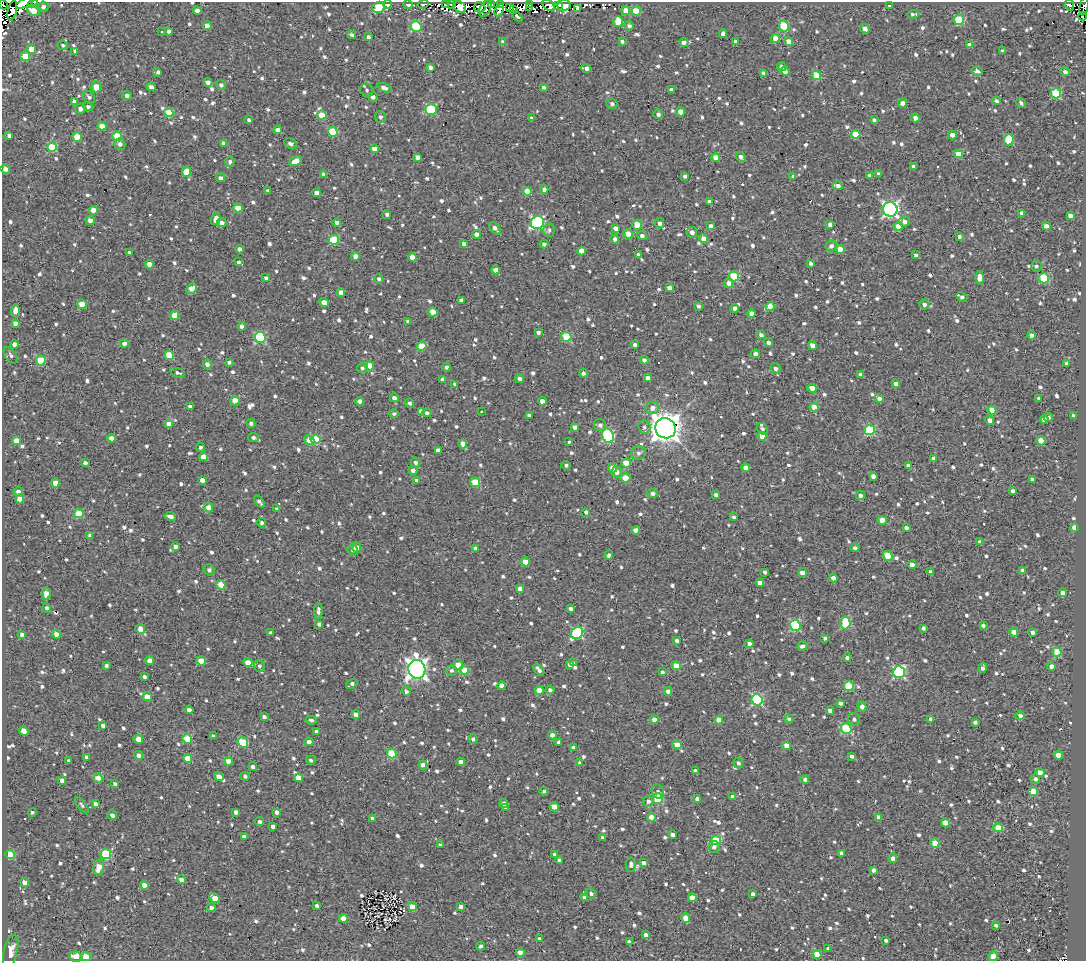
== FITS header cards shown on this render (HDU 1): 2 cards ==
NAXIS1  =                 1084
NAXIS2  =                  959

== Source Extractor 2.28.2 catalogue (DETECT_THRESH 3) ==
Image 1084 x 959 px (HDU 1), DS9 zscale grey, 1 PNG px = 1 image px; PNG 1088 x 963 px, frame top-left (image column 1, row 959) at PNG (2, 2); each listed source drawn as its Kron ellipse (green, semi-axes under 4 px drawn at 4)
Background 1.7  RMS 4.9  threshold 14.6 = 3 sigma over >= 5 px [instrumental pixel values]
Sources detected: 1224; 8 with non-positive FLUX_AUTO (blend fragments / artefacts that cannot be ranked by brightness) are neither listed nor drawn; of the other 1216, the 500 brightest by FLUX_AUTO listed and drawn (716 fainter detections omitted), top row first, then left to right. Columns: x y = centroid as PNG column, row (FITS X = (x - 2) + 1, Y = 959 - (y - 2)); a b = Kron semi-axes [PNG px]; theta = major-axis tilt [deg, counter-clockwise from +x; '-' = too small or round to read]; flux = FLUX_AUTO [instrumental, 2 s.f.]
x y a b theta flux
25 3 10 4 24 110000
33 3 5 3 - 1200
388 4 4 3 - 3400
423 4 5 4 - 830
452 4 3 3 - 910
491 4 3 3 - 3100
500 4 4 3 - 2200
3 5 5 2 - 3400
408 5 4 4 - 3700
445 5 3 3 - 980
530 5 4 3 - 860
549 5 7 4 -40 11000
564 5 7 5 10 23000
1070 5 6 4 -71 2800
558 6 4 2 - 1100
890 6 4 3 - 1200
43 7 5 5 - 1000
379 7 6 5 - 15000
460 7 7 5 -38 25000
480 7 5 5 - 1200
509 7 4 3 - 4800
1084 7 9 3 80 3200
529 8 4 2 - 910
485 9 8 5 63 2700
577 9 4 3 - 830
197 10 4 4 - 1800
499 10 7 3 64 5000
513 10 3 2 - 1200
626 10 4 4 - 4300
12 11 10 4 77 2100
33 11 6 4 -29 7200
636 11 4 4 - 8700
913 14 6 3 2 800
517 16 6 3 -45 860
1082 16 4 3 - 1000
959 20 5 5 - 16000
618 22 5 4 - 7200
207 26 4 4 - 3200
416 26 5 5 - 25000
629 26 5 4 - 900
784 26 6 5 - 15000
865 29 5 4 - 1700
169 31 4 3 - 940
161 32 3 3 - 1000
723 34 4 4 - 2100
352 35 4 3 - 860
368 37 4 3 - 1100
775 38 4 4 - 3900
735 41 4 3 - 1400
789 41 4 4 - 3100
503 42 4 4 - 1600
622 42 3 3 - 770
684 42 4 3 - 1600
63 45 5 4 - 780
970 45 4 4 - 2900
31 49 5 4 - 3600
75 51 4 3 - 1100
1003 51 4 3 - 1200
25 56 5 4 - 6900
430 67 4 3 - 1000
782 67 4 4 - 1600
586 68 5 3 - 1100
785 71 5 4 - 1600
977 71 5 4 - 1200
158 72 4 3 - 820
1065 72 5 4 - 1100
763 73 4 3 - 890
816 75 5 4 - 9300
208 82 4 4 - 2000
221 85 5 4 - 940
96 87 5 5 - 5800
151 87 4 3 - 1600
544 87 3 3 - 840
384 88 7 4 -20 1500
671 89 4 3 - 880
367 90 7 6 - 900
1056 93 5 5 - 20000
127 95 4 4 - 1300
89 97 7 5 -48 960
373 97 5 4 - 1500
74 101 4 3 - 1600
996 101 5 4 - 1100
903 103 4 4 - 2800
1021 103 5 3 - 810
612 104 5 5 - 1100
88 107 5 4 - 1000
80 109 5 5 - 1700
431 109 5 5 - 24000
681 112 4 4 - 4000
169 113 4 4 - 7300
658 114 5 4 - 1000
322 115 5 4 - 7200
380 117 6 5 - 900
532 118 4 3 - 840
915 118 4 4 - 2000
249 120 4 3 - 810
874 120 4 3 - 920
102 126 4 4 - 4200
278 130 4 4 - 2400
333 132 5 5 - 15000
856 134 5 4 - 8200
9 135 4 3 - 980
952 135 4 4 - 2000
117 136 5 4 - 13000
77 137 5 4 - 7900
1009 140 6 5 - 12000
224 143 4 4 - 1400
120 144 5 5 - 1300
291 144 7 4 -26 1100
52 147 5 5 - 17000
374 149 4 4 - 3300
959 154 4 4 - 4900
417 157 4 3 - 1800
716 157 4 4 - 3900
741 157 6 3 -46 2000
295 161 7 4 27 4000
230 162 5 4 - 1100
914 167 4 4 - 1900
5 169 5 4 - 1700
186 172 5 4 - 6500
324 174 4 4 - 1600
878 174 4 3 - 880
870 175 4 3 - 980
685 176 4 3 - 880
793 176 4 3 - 950
220 178 5 4 - 1300
838 186 5 4 - 1500
544 189 4 4 - 1600
268 191 4 3 - 1300
527 191 4 4 - 5900
316 193 4 4 - 1700
709 201 4 4 - 1800
238 208 5 4 - 6900
890 209 7 7 - 84000
93 210 4 4 - 2900
1022 213 4 4 - 1700
387 214 4 3 - 990
1070 216 4 4 - 2200
216 219 7 4 70 1700
90 220 5 4 - 2000
222 222 5 4 - 1500
337 222 4 4 - 1000
905 222 5 5 - 1400
537 223 7 6 - 51000
660 223 5 4 - 1100
830 224 4 4 - 1600
637 225 5 4 - 7100
711 226 4 4 - 1400
898 226 4 4 - 3500
1046 226 4 4 - 2300
495 228 7 4 -48 1600
616 228 4 4 - 2100
549 230 7 5 75 900
692 232 5 5 - 1700
477 234 4 4 - 2200
628 234 5 4 - 4100
642 236 5 4 - 1200
959 237 4 4 - 880
615 239 4 4 - 1100
703 239 4 4 - 3000
334 240 5 5 - 16000
464 244 4 4 - 1500
544 244 4 4 - 1000
831 246 5 5 - 1300
240 249 4 4 - 1500
840 249 4 4 - 5500
582 251 4 4 - 4300
129 253 4 3 - 880
638 255 4 3 - 1100
916 255 4 3 - 1100
355 256 4 4 - 1900
412 257 4 4 - 4200
238 262 4 3 - 5900
811 263 4 4 - 950
149 264 4 4 - 3500
1036 266 5 5 - 850
496 270 4 4 - 3000
734 276 5 5 - 18000
266 278 4 3 - 800
980 278 7 4 88 2900
1044 278 5 5 - 18000
379 279 4 4 - 980
729 283 5 4 - 2300
191 288 5 4 - 4600
669 288 4 4 - 1500
341 292 4 4 - 1500
962 297 6 4 -28 1300
461 300 4 4 - 1700
324 302 5 4 - 3000
82 304 5 5 - 3600
924 304 5 4 - 1200
698 306 4 3 - 780
770 306 4 4 - 3300
735 308 4 4 - 1500
15 311 6 4 83 2500
433 312 4 4 - 5700
751 313 4 4 - 2500
174 315 4 4 - 4600
408 321 4 3 - 860
15 323 4 4 - 1800
242 326 4 3 - 1000
538 332 4 3 - 1100
761 335 5 4 - 1200
1032 335 4 4 - 2700
260 337 5 5 - 30000
566 337 5 5 - 14000
768 342 5 4 - 1300
14 344 4 4 - 2000
124 344 4 4 - 2100
635 345 4 4 - 1200
812 345 4 4 - 2800
422 346 5 4 - 6500
755 354 4 4 - 1700
11 355 9 5 -51 900
169 355 5 4 - 9700
644 360 4 4 - 1100
41 361 5 5 - 14000
229 362 4 4 - 940
1067 363 4 3 - 1100
207 364 4 4 - 1600
370 366 4 4 - 5200
446 367 4 4 - 1100
362 368 5 5 - 810
775 369 5 5 - 1300
178 373 7 4 -18 820
583 373 4 4 - 1100
860 375 4 3 - 910
648 378 4 4 - 1600
443 379 4 4 - 1500
519 379 4 4 - 1200
455 384 4 4 - 810
896 384 4 4 - 1800
812 388 4 4 - 3700
394 398 4 4 - 1400
879 398 4 4 - 1500
1039 398 4 3 - 790
235 401 5 4 - 4900
360 401 4 4 - 1800
542 401 4 4 - 2700
409 403 4 4 - 850
190 407 4 3 - 1700
814 407 4 4 - 4000
652 408 7 6 - 1800
992 410 4 4 - 6000
421 411 4 4 - 1600
481 411 3 3 - 1200
427 413 5 4 - 940
394 414 4 4 - 830
529 415 4 3 - 830
1073 416 4 3 - 820
1048 417 4 4 - 790
1044 419 4 4 - 1700
990 420 5 4 - 2000
251 423 4 4 - 950
169 424 4 4 - 2600
600 425 6 6 - 1300
575 427 4 4 - 1500
644 427 7 6 - 1100
666 428 10 10 - 470000
762 429 6 5 - 1000
870 430 5 5 - 23000
608 436 7 5 -65 35000
762 436 4 4 - 4500
253 437 5 4 - 1000
112 438 4 4 - 2600
315 439 5 4 - 14000
309 440 5 4 - 3900
17 441 4 4 - 3400
569 441 3 3 - 1200
1041 441 4 4 - 7600
463 444 4 4 - 2800
201 447 4 4 - 870
438 450 4 4 - 1600
638 453 8 6 17 1100
203 457 4 4 - 3600
933 458 4 4 - 1100
415 462 5 5 - 760
85 463 4 3 - 1100
626 463 4 4 - 6300
566 465 4 4 - 770
908 466 4 3 - 1700
613 468 4 4 - 3200
745 468 4 4 - 2500
413 470 4 4 - 1800
617 472 5 5 - 1900
873 476 4 4 - 1500
625 478 5 4 - 7700
1032 479 4 3 - 1200
202 480 4 4 - 2000
417 481 4 4 - 1200
475 482 5 4 - 12000
55 483 4 4 - 4300
18 491 5 4 - 1300
1013 491 4 3 - 1200
653 493 5 4 - 1200
716 495 4 3 - 950
860 495 5 4 - 1100
20 499 4 4 - 3500
259 502 7 3 -55 1100
208 507 5 5 - 2300
277 509 4 3 - 840
586 512 4 3 - 920
79 514 5 4 - 11000
171 517 5 4 - 1700
734 517 3 3 - 830
882 520 4 4 - 5200
261 523 5 4 - 840
906 528 4 3 - 1200
1074 528 4 3 - 7500
636 530 4 4 - 2800
90 535 4 3 - 790
980 542 4 4 - 1100
175 547 4 4 - 1200
357 548 4 4 - 4100
475 548 3 3 - 920
855 548 4 4 - 1100
353 550 6 5 - 940
609 555 5 3 - 870
888 556 5 4 - 9900
525 562 4 4 - 4000
912 565 4 4 - 3100
209 570 6 5 - 920
1023 570 4 4 - 1300
765 572 4 3 - 840
930 572 4 3 - 1100
802 573 4 4 - 2400
833 578 4 4 - 2700
760 583 4 4 - 2200
221 585 5 4 - 6700
520 589 4 4 - 2300
46 593 6 4 74 2400
1062 593 4 4 - 1400
47 608 4 4 - 780
571 609 4 3 - 1100
318 611 8 4 88 1300
845 623 6 5 - 18000
319 624 4 4 - 1000
795 625 5 5 - 26000
983 626 4 4 - 1100
923 628 4 3 - 840
140 629 5 4 - 2800
1014 632 4 4 - 4200
1033 632 4 4 - 1300
271 633 4 4 - 920
577 633 6 5 - 36000
22 634 4 4 - 1000
57 634 4 4 - 3700
825 638 4 3 - 820
677 641 4 3 - 890
749 644 4 4 - 1500
802 646 5 4 - 1100
1057 652 4 4 - 7900
847 658 4 4 - 970
150 661 4 4 - 1700
201 661 5 4 - 7000
248 662 4 4 - 3500
573 663 4 3 - 900
458 665 5 4 - 4800
570 665 4 4 - 1600
106 666 4 3 - 810
259 666 6 5 - 890
676 666 5 4 - 7600
1051 666 4 4 - 1600
983 668 5 3 - 1400
417 669 9 8 - 220000
465 670 5 4 - 8800
539 670 7 3 -51 1200
451 671 5 5 - 940
662 672 4 3 - 870
899 672 6 6 - 44000
144 677 4 3 - 840
352 684 6 4 34 1100
502 685 4 4 - 2200
849 686 5 5 - 13000
539 690 4 4 - 3500
550 690 4 4 - 1300
406 691 5 4 - 960
668 691 4 4 - 1700
147 697 4 4 - 6200
757 700 5 5 - 33000
840 703 4 3 - 1100
862 707 5 4 - 1800
189 710 4 4 - 1900
830 711 4 4 - 1500
356 714 4 3 - 1500
1020 716 4 4 - 1500
264 717 4 3 - 920
789 719 4 4 - 1200
854 719 6 6 - 1100
931 719 4 4 - 2100
311 720 5 4 - 850
654 720 4 4 - 2300
719 720 4 4 - 3800
975 722 4 4 - 1000
103 726 4 3 - 1000
846 729 5 5 - 24000
24 731 5 4 - 4800
316 732 4 3 - 1100
552 735 4 4 - 1600
213 736 4 3 - 1000
138 739 5 4 - 3500
187 739 5 4 - 12000
473 739 4 4 - 940
243 742 5 5 - 14000
309 742 4 4 - 1500
558 742 4 3 - 930
677 745 5 4 - 3600
786 746 4 4 - 3300
574 748 4 4 - 2000
392 754 5 4 - 14000
139 755 5 4 - 1200
1058 755 4 4 - 4100
852 756 4 3 - 1100
86 757 4 3 - 1100
188 759 4 4 - 5300
311 760 5 4 - 790
69 761 4 3 - 790
229 761 4 4 - 3400
461 762 4 4 - 1800
580 763 4 3 - 1200
738 763 5 4 - 770
423 765 4 4 - 2100
253 767 4 3 - 1300
695 771 4 4 - 1300
1040 773 5 4 - 2700
245 776 4 4 - 840
219 777 5 4 - 2200
98 778 4 4 - 6500
298 778 4 4 - 4300
805 779 4 4 - 990
1035 779 5 4 - 1100
62 780 4 4 - 1600
115 784 4 3 - 820
544 791 4 4 - 970
658 791 7 6 - 1100
1033 791 4 4 - 8200
733 797 4 3 - 1700
658 799 5 5 - 18000
697 799 4 4 - 1200
648 801 5 5 - 1200
504 803 4 4 - 1600
96 804 4 3 - 1400
82 805 10 4 -53 790
506 807 4 4 - 900
554 807 5 4 - 4900
32 812 3 3 - 760
236 812 4 4 - 1400
277 812 4 3 - 1500
112 815 5 4 - 1500
652 817 4 4 - 3000
879 817 4 3 - 1500
372 818 4 3 - 1400
260 822 4 4 - 1100
945 823 4 4 - 3500
273 826 4 3 - 1100
998 828 4 4 - 9900
672 835 4 4 - 1500
244 837 4 4 - 1400
603 838 4 4 - 1200
716 840 5 5 - 18000
935 843 4 4 - 9800
440 845 4 3 - 950
714 847 6 5 - 980
841 853 4 3 - 1000
10 854 4 4 - 9900
106 854 5 5 - 19000
554 854 4 3 - 930
893 858 4 4 - 1700
559 860 4 4 - 780
643 863 4 4 - 1500
631 865 7 5 90 1200
99 867 8 5 76 4600
873 870 4 3 - 1400
181 880 4 4 - 1800
25 882 5 4 - 2700
144 885 4 4 - 3100
591 893 6 4 -26 1000
753 894 4 4 - 1200
214 898 6 4 -42 4000
584 898 4 4 - 1500
692 898 4 4 - 3100
317 905 3 3 - 810
412 907 4 4 - 4100
461 907 4 4 - 1600
211 908 4 4 - 1300
343 918 4 4 - 4500
686 918 4 4 - 4200
996 925 4 3 - 800
646 935 4 4 - 1600
539 938 3 3 - 780
886 940 4 3 - 830
629 942 4 3 - 830
481 946 4 3 - 870
828 949 4 4 - 770
11 951 17 7 77 3500
520 952 4 4 - 3400
817 954 5 4 - 5600
993 956 5 4 - 5100
76 957 6 5 - 6500
86 957 5 4 - 3900
At the frame edge (FLAGS 8, measured only in part): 5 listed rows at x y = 25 3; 33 3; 3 5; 1084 7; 993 956
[716 fainter detections neither listed nor drawn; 8 non-positive-flux detections neither listed nor drawn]